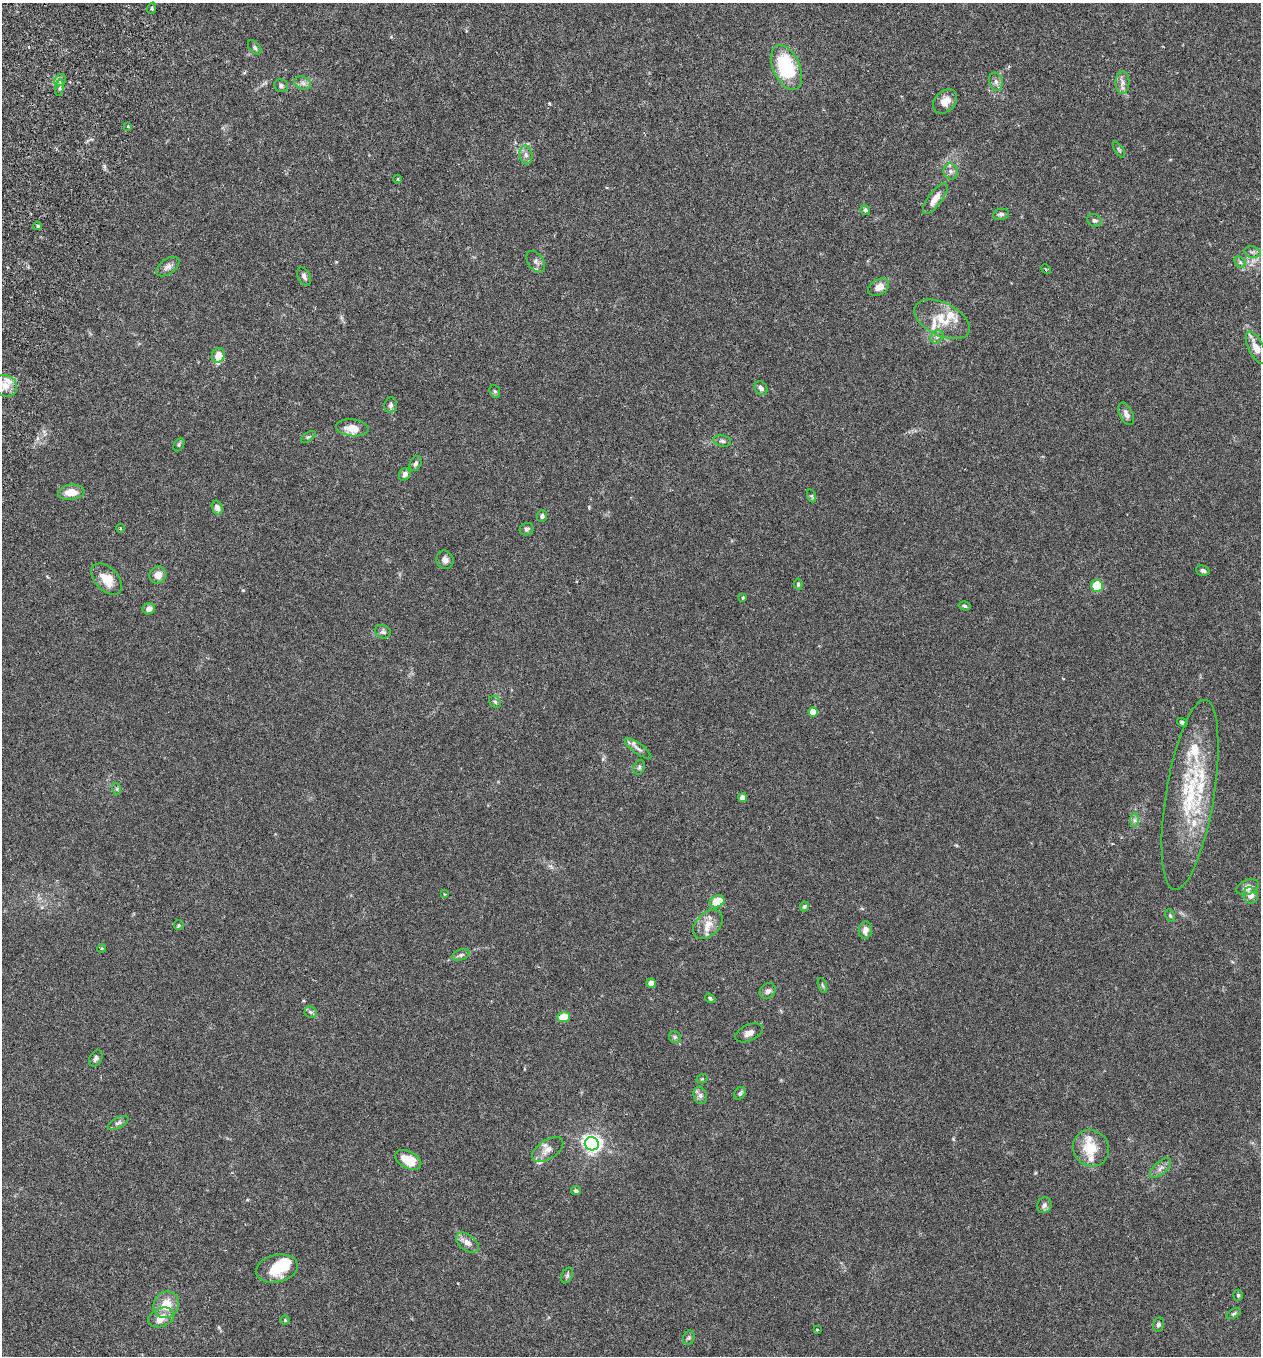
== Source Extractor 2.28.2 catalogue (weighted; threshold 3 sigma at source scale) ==
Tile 11 of 4 x 4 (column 3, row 3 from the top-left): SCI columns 2708-3966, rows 1383-2736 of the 5545 x 5467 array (HDU 1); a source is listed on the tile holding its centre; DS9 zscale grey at full resolution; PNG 1263 x 1358 px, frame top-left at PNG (2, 3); each listed source drawn as its Kron ellipse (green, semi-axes under 4 px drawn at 4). Shown black and unused: <1% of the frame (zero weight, under 3 of 6 exposures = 3% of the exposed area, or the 3 px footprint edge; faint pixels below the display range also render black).
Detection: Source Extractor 2.28.2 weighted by HDU 2 'WHT'; one run over the whole footprint, this tile lists its part. Background 0.0176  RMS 0.002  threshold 0.00801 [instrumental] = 3 sigma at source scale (4.09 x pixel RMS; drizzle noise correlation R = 1.36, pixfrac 0.8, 0.05/0.05 arcsec/px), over >= 5 px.
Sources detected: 122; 13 inside a brighter listed object's ellipse — not listed separately; the other 109 listed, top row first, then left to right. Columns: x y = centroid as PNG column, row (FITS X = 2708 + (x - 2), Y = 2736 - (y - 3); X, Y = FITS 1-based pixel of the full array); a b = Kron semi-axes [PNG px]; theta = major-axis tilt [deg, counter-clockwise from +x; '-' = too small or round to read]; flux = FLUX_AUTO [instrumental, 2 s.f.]
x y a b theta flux
152 8 6 3 72 0.24
255 47 8 5 -47 0.38
787 68 24 13 -65 14
60 80 6 5 - 0.49
996 82 9 7 -76 0.67
1122 82 11 7 88 0.9
303 83 9 6 -22 0.62
281 86 7 6 - 0.48
60 88 8 4 81 0.4
945 101 14 10 46 1.8
128 126 4 3 - 0.2
1119 150 9 3 -57 0.27
526 155 9 6 -79 0.71
951 171 8 7 - 0.69
398 179 4 3 - 0.16
935 199 18 7 54 1.9
865 210 5 4 - 0.35
1001 214 8 5 8 0.46
1094 220 7 6 - 0.44
38 226 4 4 - 0.27
1252 252 8 5 -12 0.48
536 262 12 8 -54 0.75
1240 262 6 4 -45 0.38
168 267 13 7 36 0.84
1046 269 5 4 - 0.21
304 276 10 6 -63 0.6
879 287 11 7 30 1.7
942 319 30 16 -26 4.5
937 337 7 5 45 0.49
1256 348 18 7 -63 1.8
218 355 7 6 - 1.6
5 386 12 10 -34 1.6
761 388 7 5 -54 0.63
495 391 6 5 - 0.33
391 405 8 6 79 0.51
1126 414 12 6 -64 0.9
352 428 16 8 -7 2.5
308 437 8 4 35 0.32
722 441 9 5 -11 0.48
179 445 7 5 63 0.29
416 463 8 5 63 0.51
405 474 7 5 56 0.67
71 492 13 7 6 2.7
812 496 7 4 -71 0.25
217 508 7 5 -75 0.89
542 516 6 5 - 0.42
120 528 4 3 - 0.16
527 529 7 6 - 0.43
445 560 9 8 - 0.88
1203 571 7 5 -14 0.45
158 575 8 8 - 1.7
107 579 18 11 -46 3.2
798 584 5 3 - 0.25
1097 586 6 6 - 5.1
743 598 3 3 - 0.21
965 606 6 4 -17 0.28
149 609 6 5 - 0.8
383 632 8 6 -23 0.46
495 702 7 5 -45 0.36
813 712 4 4 - 2.9
1182 722 5 4 - 0.34
638 748 16 5 -35 0.8
639 767 7 5 70 0.36
117 789 6 4 -72 0.23
1190 795 96 24 81 17
743 798 4 4 - 1.9
1134 820 7 4 89 0.45
1248 887 12 7 21 1.4
445 894 3 3 - 0.16
1251 895 8 7 - 1.4
717 901 7 6 - 3.6
804 906 5 4 - 0.24
1170 916 6 4 -64 0.26
708 924 17 11 44 2.2
179 925 5 5 - 0.25
865 930 8 6 80 1
102 948 4 3 - 0.16
461 955 9 5 21 0.44
651 983 5 4 - 1.1
822 985 8 3 -71 0.25
768 991 8 7 - 0.64
710 998 5 4 - 0.36
311 1012 6 5 - 0.38
564 1017 6 5 - 2.9
749 1033 14 8 24 1
675 1037 6 5 - 0.37
96 1058 8 6 61 0.49
702 1079 6 3 18 0.19
740 1093 7 5 56 0.42
700 1095 9 6 -76 0.63
118 1123 11 5 26 0.56
592 1144 7 6 - 66
1091 1148 19 17 -49 4.6
548 1150 18 9 34 1.6
408 1160 14 8 -27 3.8
1160 1168 13 6 42 0.81
576 1191 5 4 - 0.34
1044 1205 8 7 - 0.63
467 1243 13 8 -38 1.2
277 1268 21 13 13 4.9
567 1275 8 5 63 0.39
1238 1295 5 4 - 0.28
166 1305 13 12 - 3
1234 1314 8 4 32 0.3
161 1317 13 9 21 1.8
285 1320 4 4 - 0.2
1158 1324 7 5 77 0.44
817 1330 4 2 - 0.13
689 1338 7 5 69 0.34